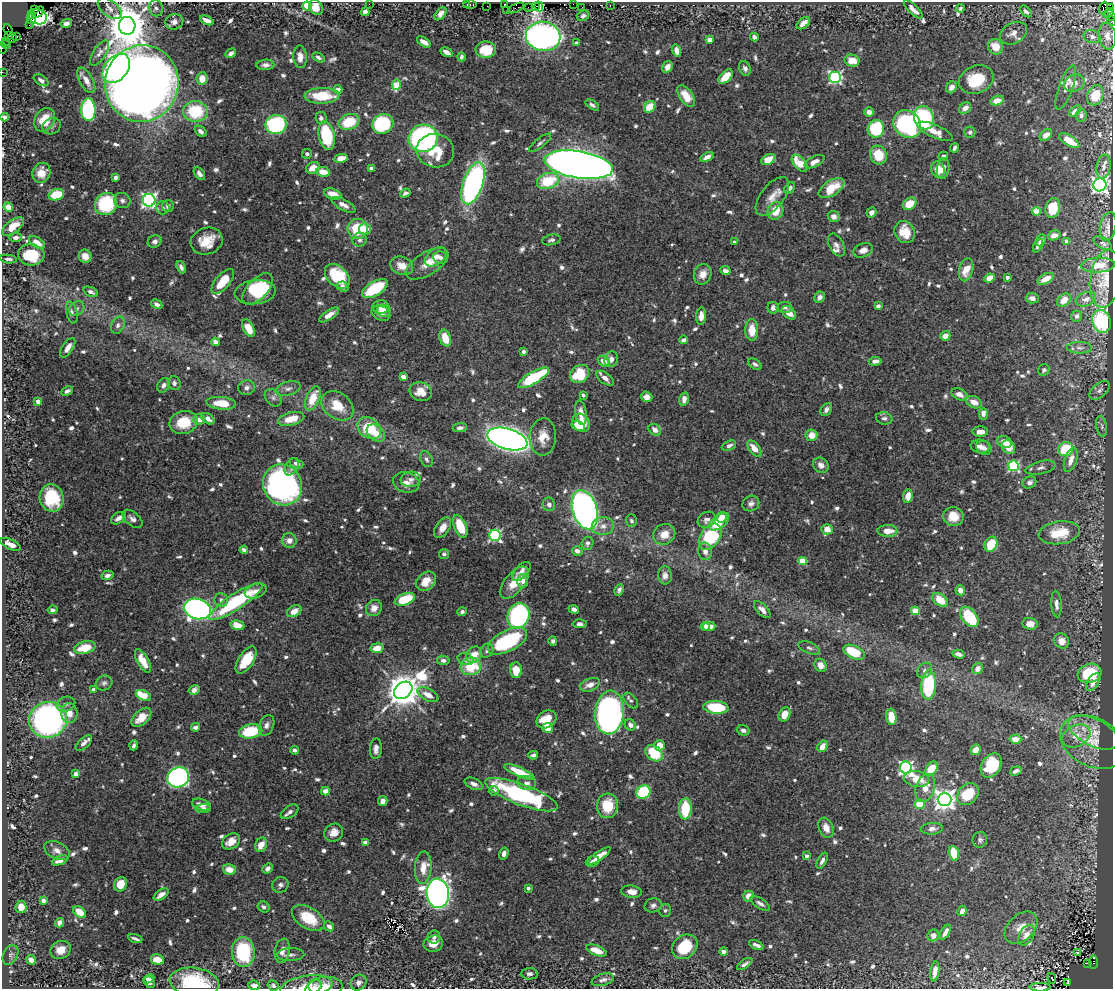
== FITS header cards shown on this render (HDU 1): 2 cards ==
NAXIS1  =                 1111
NAXIS2  =                  987

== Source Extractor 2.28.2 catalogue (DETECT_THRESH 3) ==
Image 1111 x 987 px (HDU 1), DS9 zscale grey, 1 PNG px = 1 image px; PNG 1115 x 991 px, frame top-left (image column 1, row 987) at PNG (2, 2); each listed source drawn as its Kron ellipse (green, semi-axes under 4 px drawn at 4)
Background 0.705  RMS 0.01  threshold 0.0304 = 3 sigma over >= 5 px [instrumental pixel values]
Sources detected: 867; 2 with non-positive FLUX_AUTO (blend fragments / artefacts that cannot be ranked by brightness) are neither listed nor drawn; of the other 865, the 500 brightest by FLUX_AUTO listed and drawn (365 fainter detections omitted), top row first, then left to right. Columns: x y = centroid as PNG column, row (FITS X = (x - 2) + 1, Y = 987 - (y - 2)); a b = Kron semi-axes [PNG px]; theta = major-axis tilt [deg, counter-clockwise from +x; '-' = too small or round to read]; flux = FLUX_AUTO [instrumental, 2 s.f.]
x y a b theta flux
369 4 2 2 - 26
467 4 3 3 - 3
504 4 3 2 - 2.9
573 4 2 2 - 2.3
470 5 6 3 0 13
610 5 3 2 - 17
307 6 4 4 - 35
487 6 2 2 - 7.9
539 6 5 2 - 24
316 7 8 6 -59 9.9
528 7 2 2 - 11
535 7 4 2 - 11
582 7 2 2 - 10
1111 7 2 2 - 4.4
156 8 8 7 - 2.7
516 8 9 3 25 24
960 8 4 3 - 1.8
1104 8 6 3 71 9.9
110 9 14 8 -38 4.1
913 9 12 4 -44 4.8
35 10 3 3 - 120
506 10 2 2 - 30
1026 11 7 4 -45 1.9
38 12 7 4 40 220
365 12 4 4 - 3.9
1109 13 6 4 50 350
31 14 3 2 - 21
441 14 7 4 52 3.1
37 16 9 7 -26 78
583 16 6 5 - 1.9
1112 16 3 2 - 20
31 19 5 3 - 14
207 20 7 4 -26 4.5
1111 21 5 3 - 24
174 22 9 7 14 3.1
66 23 6 4 14 2.8
803 23 8 5 38 5.6
29 25 3 2 - 5.7
127 26 9 8 - 2500
8 30 6 2 -68 24
1014 33 14 10 28 4.9
8 36 3 3 - 84
17 36 3 2 - 16
543 36 17 14 -11 540
1107 36 13 8 -81 4.6
754 37 4 4 - 2.3
1092 37 8 6 -22 2.3
12 38 5 3 - 130
709 40 4 4 - 7.2
6 41 2 2 - 11
424 42 8 4 -32 4.8
576 43 4 3 - 1.8
6 45 5 3 - 14
995 47 8 7 - 11
2 48 6 2 -88 9.9
486 50 10 8 0 17
677 50 6 4 -75 5.4
446 52 6 4 -29 3.8
99 53 14 6 57 3.1
231 53 6 4 30 2.9
300 57 11 6 -86 4.8
318 57 6 4 -30 2
461 57 4 4 - 1.8
852 61 7 6 - 10
265 65 9 5 4 2.6
667 67 6 5 - 4.8
116 68 16 11 50 180
745 68 7 5 -65 2.6
2 72 2 2 - 6.5
726 77 9 5 45 12
835 77 6 6 - 110
202 79 6 5 - 7.7
41 80 8 5 -32 2.7
86 80 14 6 -61 6.2
976 80 18 13 21 25
142 83 38 36 75 1200
1074 83 11 8 20 5.2
396 85 5 4 - 18
951 87 6 5 - 3.8
1066 88 23 7 70 4.4
338 89 4 4 - 5
1095 95 10 8 65 14
322 96 17 8 1 25
686 96 12 6 -56 11
997 100 7 4 15 7.9
592 105 8 4 -35 1.8
650 107 6 5 - 15
965 108 7 5 38 4.9
88 110 11 7 -88 76
195 111 12 10 0 38
1075 111 7 4 41 4.6
869 112 5 4 - 3.7
1081 115 6 5 - 2.4
5 117 4 4 - 3.5
321 118 6 5 - 1.8
924 118 12 9 -71 74
45 120 12 9 58 16
349 122 11 7 19 22
383 124 11 9 27 60
907 124 15 12 -42 130
276 125 10 9 - 85
52 126 9 8 - 2.5
876 129 9 8 - 42
200 131 6 4 -38 2.5
935 131 19 6 -24 8.7
970 132 5 5 - 1.8
1046 135 7 4 37 6.1
327 136 14 8 -78 43
423 138 14 13 - 170
1069 141 11 5 -32 9.4
540 143 14 4 39 2
954 148 5 3 - 2.1
435 151 19 16 -11 20
307 154 5 5 - 2
878 155 9 8 - 17
943 156 5 4 - 2.8
707 157 7 4 28 3.3
341 158 7 4 11 8.3
768 159 7 5 29 8.8
815 162 11 5 27 4.4
800 163 10 5 -48 16
579 165 34 13 -9 1100
1103 167 12 7 82 3.6
313 168 7 5 28 7.9
371 168 4 4 - 2.9
943 169 11 6 81 4.6
938 170 8 6 -74 10
323 172 7 5 -12 9.6
41 173 10 9 - 8.5
199 174 7 4 -52 2.7
116 177 4 4 - 2.8
548 181 11 7 19 28
473 183 22 10 71 170
1100 185 6 6 - 240
790 188 6 4 55 2.3
831 188 14 7 32 17
405 193 5 4 - 2.1
333 194 9 5 -16 7.6
56 195 8 5 18 26
772 196 23 11 52 8.7
149 200 6 6 - 200
122 201 8 7 - 2.4
106 204 11 10 - 47
910 204 7 5 36 15
343 205 13 5 -28 4.1
168 206 6 6 - 2.1
8 207 5 4 - 8.2
163 208 7 6 - 2
1053 208 10 7 75 16
775 211 9 7 65 12
1036 212 4 4 - 20
871 213 5 4 - 2.7
834 216 6 5 - 2.8
13 227 13 6 37 11
1108 227 14 8 78 2.6
358 229 10 10 - 30
365 229 6 5 - 7.3
905 232 11 10 - 15
1054 235 6 5 - 3.5
16 237 6 4 8 2.6
360 240 7 6 - 2.2
551 240 9 5 11 1.8
1041 240 6 4 64 3.1
155 241 7 6 - 2.4
207 241 16 13 18 13
1067 241 4 4 - 6.6
37 242 9 5 -32 7
734 242 3 3 - 2.5
1103 243 10 5 -31 1.9
836 245 12 7 -63 2.9
1038 246 7 4 62 3.5
863 250 10 6 21 4.4
31 255 13 10 -6 27
85 256 7 6 - 5.6
436 257 12 7 38 4.3
440 258 7 6 - 3.1
8 259 8 3 -6 1.9
427 264 24 11 31 10
1098 265 17 7 3 10
402 266 12 9 -21 7.5
181 267 6 4 -66 2.8
966 270 11 7 75 13
725 271 5 4 - 2.8
703 274 10 8 67 5.9
337 276 14 9 -43 34
1007 277 4 3 - 2.8
989 278 5 4 - 8.5
1046 279 9 5 26 8.8
1106 279 29 15 81 12
223 281 15 7 50 16
343 287 6 5 - 2.8
257 289 19 10 47 25
375 289 14 7 31 33
91 292 7 4 -24 2.6
255 292 21 12 6 28
820 297 6 5 - 3.6
1032 298 6 5 - 3.7
1086 299 10 7 20 3
1064 300 8 5 43 8.3
157 304 6 4 -29 2.3
878 306 4 4 - 2.4
381 307 8 7 - 5
784 307 8 5 4 2.4
77 308 8 6 38 2.4
773 308 6 5 - 3.7
384 310 7 6 - 2.6
72 313 11 5 -77 2.6
381 313 10 7 -26 5
789 313 8 5 -42 7.4
329 315 11 4 33 5.8
701 316 8 5 86 5.2
1077 316 5 5 - 2.3
1102 321 12 9 -70 46
118 325 9 6 67 2.3
248 328 10 5 -63 9.3
752 330 11 6 -89 12
945 336 5 4 - 5.9
445 338 9 5 -72 12
683 340 4 3 - 3.6
215 342 4 4 - 3.9
68 348 11 5 57 6
1079 348 12 5 -1 2.9
523 351 4 4 - 1.9
611 359 8 6 64 3.9
604 361 6 5 - 7.5
875 361 6 4 7 3.2
755 364 7 4 -31 1.9
1044 370 6 5 - 2
579 374 10 8 40 31
403 377 4 4 - 6.5
533 378 17 6 30 58
605 378 10 5 -37 4.7
174 383 7 6 - 2.5
163 385 7 5 61 2.5
247 388 8 7 - 3
288 389 13 7 15 3.5
1099 390 12 6 41 3
67 391 6 4 29 2.4
421 392 11 9 -19 7.6
959 394 8 5 -23 3.9
583 395 4 3 - 2.7
647 397 6 5 - 3.8
273 398 10 7 -47 2.4
313 398 13 6 66 15
684 399 7 4 76 4.6
38 401 4 4 - 7.5
974 402 8 5 -26 6.6
221 403 15 6 -6 16
337 406 17 13 -36 15
826 410 7 5 53 2.6
581 413 12 5 -82 6.7
983 414 6 4 87 3.3
884 418 8 6 -12 2.1
199 419 6 5 - 6.4
208 419 7 4 -36 3.6
291 419 13 6 14 11
184 422 14 11 14 18
581 423 9 8 - 14
578 426 7 4 -24 6.5
1102 426 10 5 -80 2.3
369 428 13 10 -37 28
460 428 7 4 7 2.9
655 430 7 5 -39 4.3
980 432 8 5 2 5
376 433 10 7 -41 7.4
811 435 6 5 - 8.5
543 437 18 13 86 11
507 439 21 10 -16 550
1004 442 7 5 -22 6.1
729 446 7 4 23 2.3
980 446 9 7 -6 3.5
1009 447 7 6 - 10
754 448 9 5 -51 7.5
984 448 8 7 - 2.9
1066 449 7 7 - 28
426 459 8 5 -64 2
1071 460 13 6 71 6.5
296 463 7 4 -20 2.2
821 465 8 7 - 3.9
1013 466 5 5 - 78
292 467 9 6 60 3.1
1040 468 15 6 14 3
411 479 10 7 10 3.2
406 482 13 10 -14 5.3
1029 482 7 6 - 2.4
282 485 21 19 -60 250
908 496 7 4 84 5.7
52 498 14 12 -76 34
751 503 9 7 29 2.7
549 504 7 6 - 3.4
585 510 20 12 -73 360
722 517 5 5 - 6.3
953 517 10 9 - 11
118 518 8 5 33 3.8
132 519 12 6 -39 3
707 520 9 7 33 3.1
631 521 6 5 - 1.8
719 522 11 6 38 19
460 526 12 6 -67 18
603 526 11 9 7 5.2
442 528 11 7 56 6
827 529 6 5 - 8.2
888 531 10 6 -1 8
1059 533 21 11 8 22
664 534 11 10 - 9.1
495 535 6 5 - 100
710 537 14 9 55 57
289 540 7 7 - 4.6
588 543 6 6 - 2.1
10 544 11 5 -24 5.1
991 544 8 6 63 21
244 550 4 4 - 2.4
577 551 5 4 - 4.6
705 551 9 7 -79 4
444 554 5 5 - 2.1
803 561 4 4 - 24
521 571 11 6 48 4.1
107 575 6 4 15 2.5
665 575 9 7 -86 4
426 581 11 8 43 9.7
523 581 7 5 81 3
515 583 19 10 51 13
619 590 6 4 63 2
960 590 5 5 - 4.8
256 591 11 7 18 4.2
405 599 10 5 21 34
221 600 7 6 - 2.9
940 600 9 5 -37 13
236 601 31 8 33 60
1056 604 13 5 -87 3.8
374 608 8 7 - 5.4
197 609 13 10 -16 340
574 609 5 4 - 2.6
52 610 5 4 - 2.6
762 610 11 5 -47 4.3
294 611 7 5 31 7.1
915 611 4 4 - 22
462 612 5 4 - 1.9
518 616 13 11 66 110
969 617 11 7 -51 40
580 624 7 4 -3 2.4
1030 624 7 6 - 5.7
238 625 7 4 -14 11
705 627 4 4 - 7
709 627 6 4 7 7.4
507 641 21 10 28 59
553 641 4 4 - 1.9
1062 641 8 7 - 4.9
85 648 11 6 14 15
377 648 6 5 - 7.7
809 648 11 5 -23 2.2
487 651 7 6 - 1.9
854 652 11 6 -24 28
958 654 6 4 -16 3.3
474 655 9 7 51 8.4
465 659 8 5 -15 1.9
246 660 15 7 57 19
443 660 6 4 -8 2.3
143 661 13 5 -61 11
820 665 7 5 -63 7
471 666 10 8 9 24
978 669 6 5 - 4.7
516 670 8 6 -86 11
924 670 8 6 48 2.5
1090 673 12 9 17 38
1093 682 10 5 56 6.2
104 683 8 7 - 2
590 685 10 6 21 5.2
928 685 15 7 86 56
93 690 4 4 - 2.3
194 690 6 4 32 3.4
403 690 10 7 38 1700
143 695 8 4 -25 21
428 695 11 6 -27 7
631 701 9 5 -50 1.8
66 704 9 7 16 2.5
716 707 12 6 -5 40
69 713 10 8 -86 7
610 713 22 14 85 260
785 714 7 5 65 9.8
141 717 12 7 43 10
891 717 8 5 -85 15
547 719 11 8 34 17
48 720 19 18 - 210
266 725 11 7 67 3.4
630 725 6 5 - 3.4
195 727 5 4 - 2.5
548 728 5 5 - 8.3
743 730 6 5 - 2.4
251 731 12 7 11 33
1093 732 27 13 -26 15
1076 736 15 10 27 9.4
1016 739 6 4 2 6.7
1093 742 35 24 -27 26
84 743 10 5 43 2.9
134 745 5 3 - 1.8
659 745 5 5 - 7.5
822 746 6 4 57 8.2
376 749 10 6 86 3.7
294 750 4 3 - 2
976 750 5 5 - 6.2
654 753 9 7 -41 25
533 755 5 4 - 2
991 765 13 9 58 29
906 768 6 6 - 150
931 769 8 5 53 18
1016 771 6 3 19 2.9
519 772 16 4 -24 19
76 774 4 4 - 5.9
178 777 11 10 - 220
917 779 13 8 -9 13
527 783 9 7 -7 3.4
474 784 9 5 -25 3.2
925 788 14 9 72 8.4
325 791 4 4 - 6
494 791 5 4 - 2.8
643 792 7 6 - 54
968 794 12 9 47 19
521 795 39 10 -20 98
944 799 7 7 - 450
383 801 5 4 - 4.7
201 804 9 5 -16 5.4
920 804 5 5 - 13
607 806 12 10 85 19
203 808 7 4 5 2
685 809 11 6 86 29
290 812 10 5 34 2.6
826 828 10 7 -69 5.6
932 829 11 6 4 3.1
334 833 10 8 34 5.7
980 840 8 7 - 2
231 841 10 7 33 7.6
365 842 4 4 - 5.7
261 845 7 5 69 7.9
57 850 13 8 -25 4.3
954 853 7 5 -73 21
504 854 6 4 72 3.7
599 856 14 4 35 6.8
807 856 4 4 - 2.5
60 860 8 4 20 4.3
592 861 7 5 24 2.3
822 861 9 4 62 2.4
423 868 16 8 85 8.8
229 869 6 5 - 7.4
267 869 5 4 - 2.7
120 884 7 6 - 12
280 885 8 7 - 2.2
528 888 4 3 - 2.7
631 892 10 6 -6 4.9
438 893 14 11 -85 600
161 895 8 4 34 4.6
748 896 5 5 - 5.9
43 900 4 4 - 5.5
760 904 11 5 -33 2.5
653 905 8 7 - 2.6
21 907 6 5 - 7.1
264 907 6 5 - 2.1
665 910 6 6 - 2
962 911 5 4 - 3.6
80 912 7 5 -38 11
308 918 18 10 -31 21
59 923 5 4 - 3.4
329 926 5 4 - 2.6
1021 928 19 12 43 9.7
945 932 8 4 59 3.3
933 935 6 5 - 3.3
1026 935 11 7 58 7
434 937 6 6 - 2.2
135 939 7 3 -18 2.1
433 944 10 8 12 7.9
756 945 8 3 -27 2.5
685 947 14 11 40 26
61 950 10 8 30 8.7
282 951 12 7 79 5.3
596 951 11 5 -21 9.9
243 952 15 11 -86 51
724 952 4 4 - 3.4
1077 952 3 3 - 3
10 955 10 7 64 2.6
290 955 14 6 2 3.2
157 959 7 5 -11 9.4
31 960 5 4 - 5.3
1093 962 6 3 89 140
1087 963 3 2 - 20
745 964 9 4 33 2.3
935 971 10 4 82 5.9
530 974 8 5 -2 2.6
1052 978 5 3 - 3.5
149 979 6 3 26 2.8
603 980 11 6 14 2.8
149 982 6 5 - 3.4
194 982 25 14 -8 45
359 982 8 7 - 3.2
1067 983 3 3 - 26
254 985 6 4 -5 4.3
273 985 6 5 - 1.8
325 986 17 9 0 8
306 987 26 11 9 13
314 987 9 5 33 2
1040 987 10 3 1 4.6
At the frame edge (FLAGS 8, measured only in part): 15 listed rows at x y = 1111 7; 156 8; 1112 16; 1111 21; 127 26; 2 48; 2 72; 1095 95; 5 117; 194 982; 254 985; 325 986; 306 987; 314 987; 1040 987
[365 fainter detections neither listed nor drawn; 2 non-positive-flux detections neither listed nor drawn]